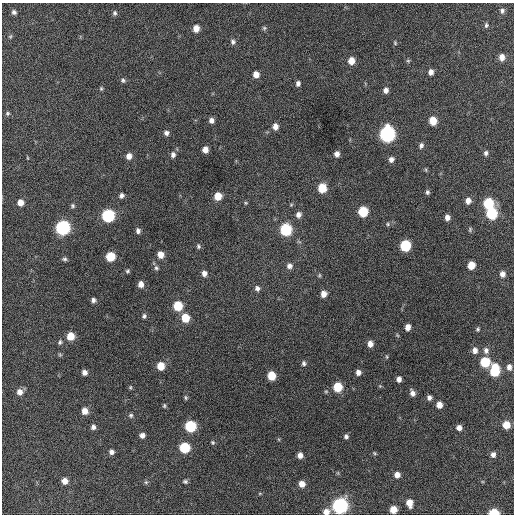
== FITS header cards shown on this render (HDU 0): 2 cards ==
NAXIS1  =                  512 / Axis length
NAXIS2  =                  512 / Axis length

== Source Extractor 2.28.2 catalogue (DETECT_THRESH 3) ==
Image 512 x 512 px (HDU 0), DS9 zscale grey, 1 PNG px = 1 image px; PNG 516 x 516 px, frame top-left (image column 1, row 512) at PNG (2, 3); no overlay
Background 356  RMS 19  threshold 55.5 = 3 sigma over >= 5 px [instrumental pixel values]
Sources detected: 121; all 121 listed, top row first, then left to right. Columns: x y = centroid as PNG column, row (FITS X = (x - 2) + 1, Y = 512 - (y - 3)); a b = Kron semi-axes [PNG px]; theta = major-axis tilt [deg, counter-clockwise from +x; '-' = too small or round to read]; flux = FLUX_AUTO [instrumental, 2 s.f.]
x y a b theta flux
502 11 6 5 - 3100
14 12 6 5 - 3300
115 13 6 5 - 2700
486 25 6 5 - 2300
196 28 6 5 - 11000
264 28 7 5 0 2000
10 36 6 4 30 1700
233 42 7 6 - 3500
395 43 6 5 - 1600
502 57 7 6 - 8400
351 61 7 6 - 13000
408 61 5 5 - 1800
431 72 6 5 - 5600
256 74 6 6 - 8900
123 80 6 6 - 2700
298 83 6 5 - 4000
101 89 6 4 -70 1700
386 90 7 5 84 5300
8 113 6 5 - 2100
211 120 6 5 - 5300
433 121 6 6 - 22000
275 126 7 5 -84 7900
166 133 6 6 - 3900
387 134 8 7 - 290000
421 145 7 5 67 3600
205 150 6 5 - 8200
486 153 6 5 - 3300
337 154 6 5 - 6100
173 155 7 6 - 4600
129 156 7 6 - 7500
28 158 5 3 - 1000
391 159 7 6 - 4800
426 170 6 3 -72 1500
322 188 7 6 - 31000
427 192 6 5 - 2700
121 196 6 5 - 3900
218 196 6 6 - 18000
468 201 7 6 - 7200
20 202 6 6 - 9700
246 203 5 4 - 1500
488 203 7 6 - 58000
73 206 6 5 - 2200
363 211 7 6 - 47000
492 213 7 7 - 78000
108 215 7 7 - 130000
298 215 7 6 - 5700
447 217 6 5 - 6600
388 224 6 5 - 2000
63 227 7 7 - 210000
470 229 7 5 76 1900
286 230 7 7 - 95000
138 231 6 5 - 4000
198 246 7 5 -69 2500
405 246 7 6 - 69000
161 255 7 6 - 11000
110 257 6 6 - 34000
64 259 6 5 - 2600
471 265 6 5 - 18000
289 266 7 7 - 5500
156 268 6 5 - 2800
127 271 5 5 - 2100
204 273 6 6 - 5900
502 274 7 6 - 6100
319 275 6 5 - 1600
141 284 6 6 - 8200
257 288 7 6 - 4200
323 294 6 6 - 8900
93 300 5 5 - 3800
178 306 7 6 - 38000
144 316 6 5 - 2800
185 318 7 6 - 26000
408 327 6 4 83 7900
478 329 5 4 - 1900
71 336 7 6 - 17000
60 342 6 5 - 2400
370 344 6 5 - 7900
475 350 7 6 - 6400
486 350 8 7 - 5200
387 357 6 3 -71 1300
485 362 7 6 - 51000
304 363 6 5 - 3100
161 366 7 6 - 18000
509 367 7 6 - 5900
495 370 10 6 85 56000
84 372 5 5 - 5200
358 372 5 5 - 5900
271 376 6 6 - 26000
399 379 5 4 - 5900
380 386 5 5 - 1300
130 387 5 5 - 1600
338 387 6 6 - 38000
20 392 7 7 - 7500
412 393 6 5 - 5700
186 397 6 5 - 1900
429 398 5 5 - 4400
439 405 5 5 - 9900
164 406 5 4 - 1900
85 411 6 6 - 11000
131 415 6 5 - 2500
506 425 6 6 - 18000
190 426 7 7 - 79000
93 427 6 5 - 4100
459 428 5 5 - 6800
142 435 5 5 - 5600
346 436 5 5 - 3200
213 442 5 5 - 2000
185 448 7 6 - 57000
111 452 6 6 - 4600
374 453 5 4 - 1500
493 454 6 5 - 5000
300 455 5 5 - 6900
397 475 6 6 - 7800
65 481 5 5 - 9400
185 481 6 5 - 2500
146 482 6 5 - 1800
302 484 6 5 - 11000
409 503 8 6 -78 12000
340 506 7 7 - 320000
393 509 6 5 - 17000
326 512 7 6 - 9700
494 513 7 4 1 45000
At the frame edge (FLAGS 8, measured only in part): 2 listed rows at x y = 326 512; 494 513